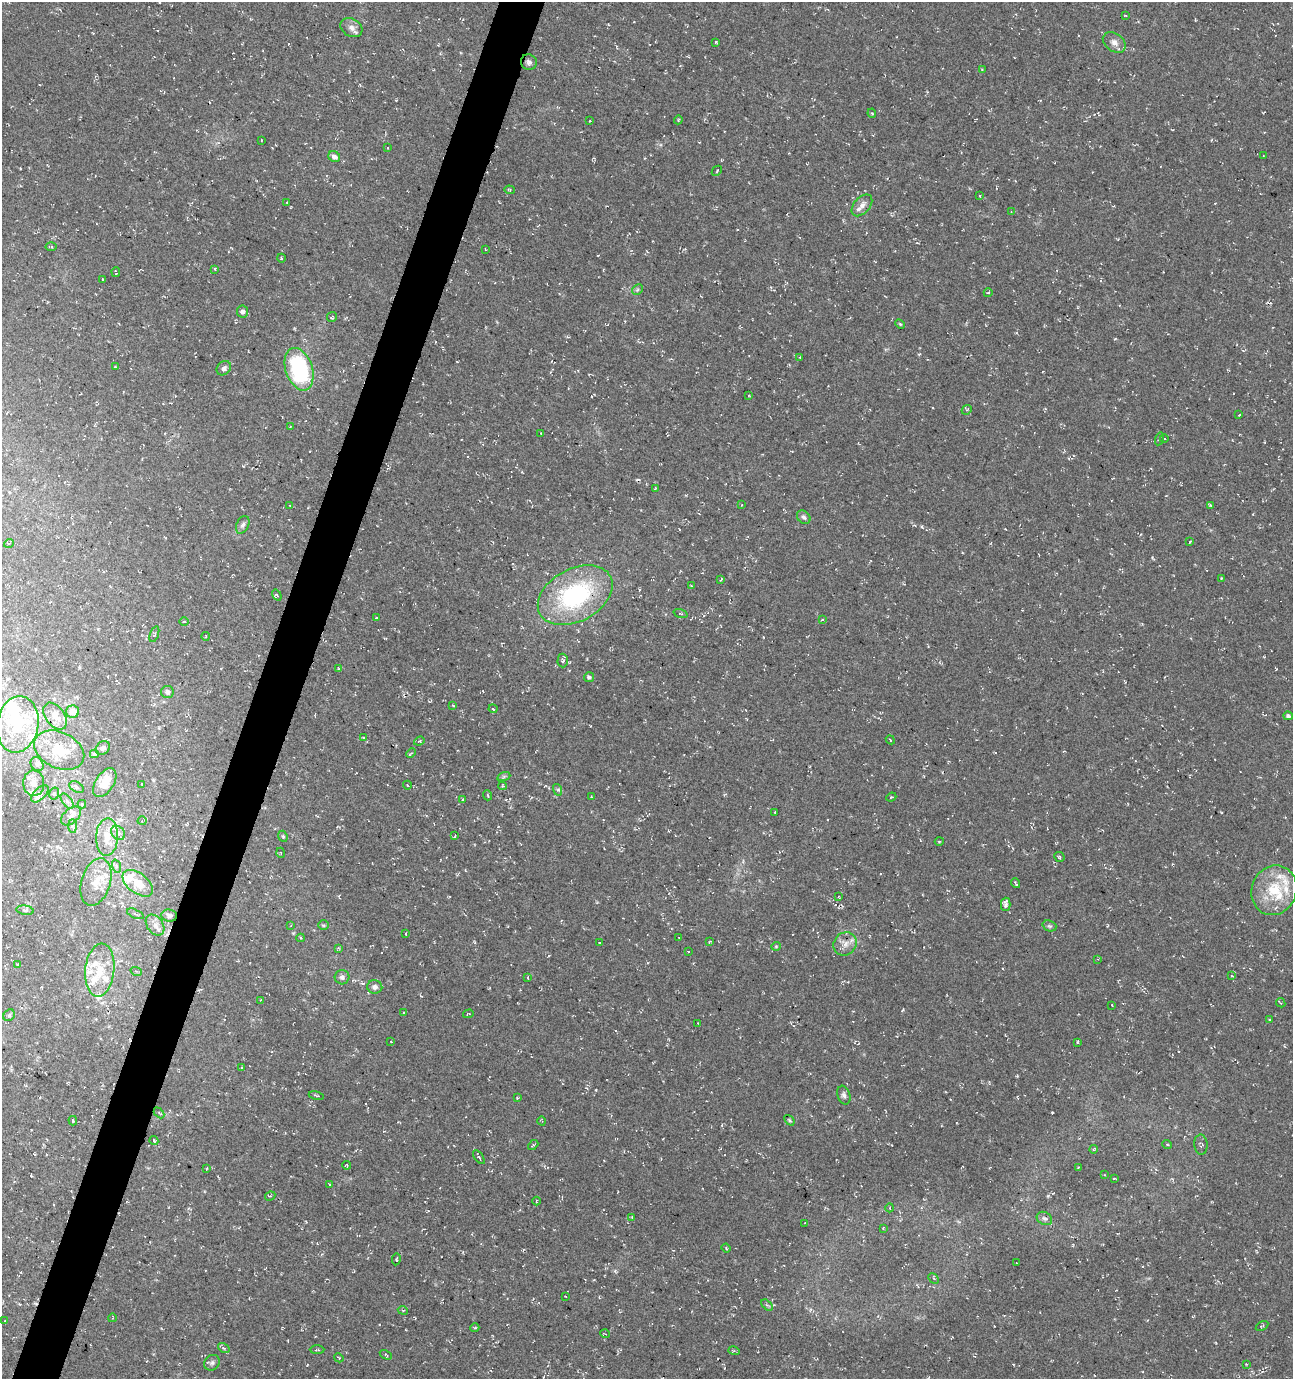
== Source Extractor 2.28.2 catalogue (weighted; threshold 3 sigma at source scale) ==
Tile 7 of 4 x 4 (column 3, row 2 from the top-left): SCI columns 2799-4089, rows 2765-4141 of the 5661 x 5522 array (HDU 1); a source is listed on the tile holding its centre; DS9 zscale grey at full resolution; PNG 1295 x 1381 px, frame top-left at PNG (2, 2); each listed source drawn as its Kron ellipse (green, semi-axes under 4 px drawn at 4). Shown black and unused: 4% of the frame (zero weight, under 3 of 4 exposures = <1% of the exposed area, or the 3 px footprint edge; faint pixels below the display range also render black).
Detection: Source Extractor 2.28.2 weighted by HDU 2 'WHT'; one run over the whole footprint, this tile lists its part. Background 0.0177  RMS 0.0061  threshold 0.0274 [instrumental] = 3 sigma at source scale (4.5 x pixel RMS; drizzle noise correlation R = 1.50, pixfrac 1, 0.0396/0.0396 arcsec/px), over >= 5 px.
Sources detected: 224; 2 inside a brighter object's white glare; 10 cosmic-ray / hot-pixel residue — neither listed nor drawn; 20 inside a brighter listed object's ellipse — not listed separately; the other 192 listed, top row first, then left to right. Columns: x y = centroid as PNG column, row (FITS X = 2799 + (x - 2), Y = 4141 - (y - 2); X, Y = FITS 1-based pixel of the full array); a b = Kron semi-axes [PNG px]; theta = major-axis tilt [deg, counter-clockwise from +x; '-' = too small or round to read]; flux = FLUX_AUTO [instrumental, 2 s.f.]
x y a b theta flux
1125 15 3 2 - 0.43
351 28 11 9 -30 3.6
716 42 4 3 - 0.54
1114 42 12 8 -36 3.8
529 62 8 7 - 2.1
982 69 3 2 - 0.45
872 113 5 4 - 0.76
678 120 4 3 - 0.57
590 121 3 2 - 0.44
261 140 3 2 - 0.38
388 148 3 2 - 0.49
1263 156 2 2 - 0.33
334 157 6 5 - 3.2
717 171 6 2 46 0.46
510 190 5 4 - 0.8
980 196 4 2 - 0.45
287 203 3 2 - 0.42
862 205 13 8 49 3.9
1011 212 4 3 - 0.54
51 247 5 3 - 0.78
485 249 3 2 - 0.35
281 258 4 3 - 0.56
215 269 4 3 - 0.64
116 272 5 2 - 0.63
103 279 3 2 - 0.5
637 290 6 4 45 0.92
988 293 4 2 - 0.45
243 312 6 5 - 2.7
332 317 5 4 - 0.93
900 324 5 3 - 0.7
800 357 3 2 - 0.41
116 367 3 3 - 0.6
224 368 8 6 42 2
299 369 22 13 -71 61
749 395 4 2 - 0.41
967 410 5 3 - 0.64
1239 415 2 2 - 0.34
290 427 3 3 - 0.42
541 433 3 2 - 0.51
1159 439 7 3 78 0.82
1164 439 4 3 - 0.45
655 489 4 3 - 0.45
290 505 3 2 - 0.35
742 505 4 3 - 0.37
1211 505 3 2 - 0.7
804 517 8 6 -46 1.6
243 525 9 6 64 1.9
1190 541 4 2 - 0.39
9 543 5 3 - 0.51
1222 578 4 2 - 0.5
721 580 4 2 - 0.71
691 586 3 2 - 0.39
277 595 6 3 -54 0.63
575 595 40 26 28 80
680 613 7 3 -19 0.74
376 618 3 2 - 0.65
822 620 4 2 - 0.47
184 621 4 3 - 0.58
154 634 8 4 70 0.83
206 636 4 3 - 0.5
563 660 7 5 89 1.1
339 669 4 2 - 0.63
589 677 5 4 - 1.5
167 692 6 6 - 2.2
453 705 4 3 - 0.53
493 709 4 3 - 0.81
73 712 6 6 - 5.4
55 716 15 9 -54 5.8
1288 716 5 4 - 1.7
18 724 28 20 80 30
363 737 3 2 - 0.46
890 740 5 2 - 0.48
419 741 5 4 - 0.75
103 748 8 6 41 1.6
59 750 26 18 -26 18
411 753 5 3 - 0.82
94 754 4 3 - 0.99
37 764 7 6 - 1.8
504 776 7 4 19 0.98
34 783 13 10 -87 4.7
105 783 16 9 56 9.8
142 784 3 2 - 0.42
407 785 4 2 - 0.39
502 786 4 3 - 0.69
77 787 8 5 -29 1.4
558 790 6 4 -73 1.1
40 794 11 5 43 2.5
54 794 6 5 - 1.2
487 795 5 3 - 0.61
591 797 4 3 - 0.48
891 797 5 3 - 0.57
463 799 3 2 - 0.4
67 801 9 4 -54 1.6
82 804 4 4 - 0.55
775 812 3 2 - 0.37
71 816 12 7 41 3.3
142 821 4 4 - 0.8
72 826 7 4 -89 1.3
118 833 8 6 -48 2.4
283 836 6 4 -68 0.83
455 836 3 2 - 0.48
107 837 19 11 87 10
939 841 4 3 - 0.52
281 853 5 3 - 0.49
1059 857 5 5 - 0.97
116 866 7 4 -72 1.2
96 882 24 14 73 12
138 883 18 10 -37 9.6
1016 883 5 3 - 0.88
1274 890 25 22 67 25
839 897 3 2 - 0.35
1006 904 6 5 - 2.2
25 910 8 4 -8 1.2
135 914 9 3 -23 0.98
169 915 8 6 -5 1.9
155 925 11 8 -52 3.5
291 925 3 2 - 0.36
323 925 5 5 - 0.85
1049 926 7 5 -19 1.1
406 934 4 2 - 0.52
301 938 4 4 - 0.71
679 938 4 2 - 0.36
709 942 4 2 - 0.46
600 943 3 3 - 1
845 944 12 11 - 5.2
776 946 5 4 - 0.67
338 948 4 4 - 0.59
688 951 3 2 - 0.36
1098 959 4 3 - 0.61
18 964 3 3 - 0.69
100 970 27 14 84 15
136 971 6 3 -19 0.68
1232 976 3 3 - 0.49
342 977 7 7 - 2.1
528 978 4 2 - 0.39
375 987 7 6 - 2.8
261 1000 4 3 - 0.5
1281 1003 5 2 - 0.56
1112 1005 3 2 - 0.41
403 1013 4 3 - 0.53
468 1014 5 3 - 0.59
9 1015 6 5 - 1.1
1269 1019 3 2 - 0.45
698 1023 2 2 - 0.36
391 1042 3 2 - 0.38
1077 1042 3 3 - 0.61
242 1067 4 3 - 0.64
844 1095 9 6 -72 1.9
316 1096 7 3 -12 0.72
517 1098 4 3 - 0.5
159 1113 6 4 -45 0.86
789 1120 6 3 -49 0.75
73 1121 5 3 - 0.68
542 1121 4 3 - 0.5
154 1140 4 3 - 0.77
1167 1144 5 3 - 0.53
533 1145 6 3 43 0.75
1201 1145 10 6 -86 1.3
1094 1149 4 3 - 0.51
479 1157 8 3 -55 0.74
347 1165 4 4 - 0.75
1079 1167 3 2 - 0.43
207 1168 3 2 - 0.45
1105 1175 3 2 - 0.35
1114 1178 3 2 - 0.56
330 1185 3 3 - 0.56
270 1196 5 3 - 0.61
536 1201 4 3 - 0.57
890 1208 4 2 - 0.55
632 1217 3 3 - 0.4
1044 1218 8 6 -30 1.8
805 1223 4 2 - 0.53
883 1229 4 2 - 0.45
726 1248 4 3 - 0.58
396 1259 6 3 81 0.79
1016 1263 3 2 - 0.4
934 1278 6 3 -46 0.71
565 1296 3 2 - 0.37
767 1305 7 4 -43 0.99
403 1310 5 4 - 0.81
112 1318 4 2 - 0.44
5 1320 3 2 - 0.41
1262 1326 7 3 31 0.62
475 1328 4 4 - 0.67
605 1334 5 3 - 0.48
224 1348 6 4 -33 0.94
317 1350 7 3 0 0.76
734 1351 6 3 -17 0.9
386 1355 6 3 -28 0.97
339 1358 5 3 - 0.56
212 1363 8 7 - 1.9
1246 1364 3 3 - 0.46
Overlapping masked pixels (flux is a lower limit): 1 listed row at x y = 575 595
Unlisted compact peaks at least as high as the median listed source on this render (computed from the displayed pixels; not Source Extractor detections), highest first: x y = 1052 1112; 922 527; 1115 339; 596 1090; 903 1010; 293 933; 1276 669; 919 354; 1048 1196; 1152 557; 615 1271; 686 495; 243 466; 1017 1076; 421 996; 549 956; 763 637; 590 726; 31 1176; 1125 682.